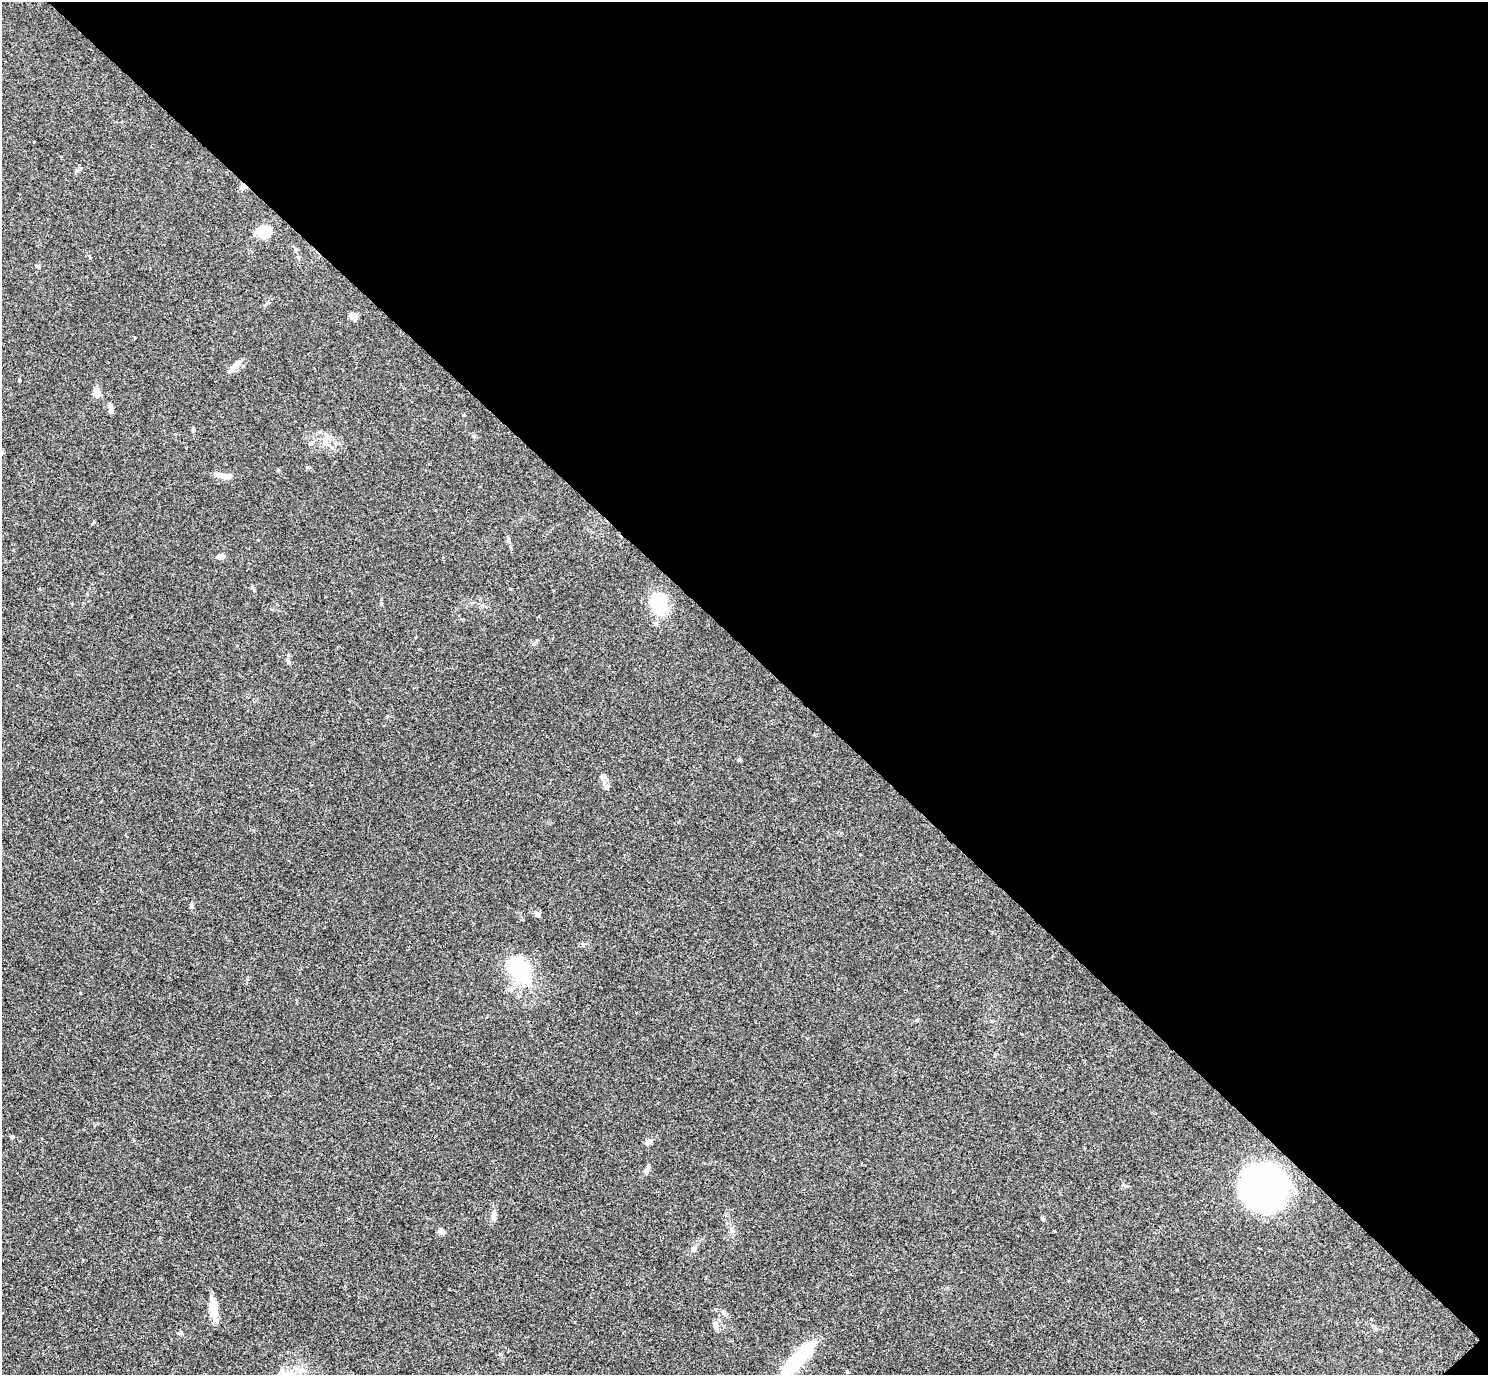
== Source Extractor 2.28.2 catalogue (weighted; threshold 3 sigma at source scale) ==
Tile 8 of 4 x 4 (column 4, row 2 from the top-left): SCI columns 4500-5985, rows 2944-4316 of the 6029 x 6028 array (HDU 1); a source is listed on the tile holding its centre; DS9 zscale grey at full resolution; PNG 1490 x 1377 px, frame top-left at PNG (2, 2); no overlay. Shown black and unused: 47% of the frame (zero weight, under 3 of 4 exposures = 5% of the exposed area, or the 3 px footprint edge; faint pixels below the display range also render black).
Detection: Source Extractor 2.28.2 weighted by HDU 2 'WHT'; one run over the whole footprint, this tile lists its part. Background 0.0522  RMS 0.0045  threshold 0.0202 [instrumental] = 3 sigma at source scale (4.5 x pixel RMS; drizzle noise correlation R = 1.50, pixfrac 1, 0.05/0.05 arcsec/px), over >= 5 px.
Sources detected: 42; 5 inside a brighter object's white glare — not listed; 2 inside a brighter listed object's ellipse — not listed separately; the other 35 listed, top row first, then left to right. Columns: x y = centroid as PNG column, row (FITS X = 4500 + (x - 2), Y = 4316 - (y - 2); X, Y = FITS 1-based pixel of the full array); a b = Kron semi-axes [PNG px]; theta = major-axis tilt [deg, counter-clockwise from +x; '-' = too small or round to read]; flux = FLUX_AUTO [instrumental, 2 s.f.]
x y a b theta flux
243 187 9 7 22 1.5
265 231 17 13 4 8.8
298 258 6 4 72 0.54
37 266 5 5 - 0.61
353 317 7 6 - 3.7
236 365 14 7 47 2.6
97 393 8 6 -82 5.3
111 411 7 6 - 1.1
193 430 5 4 - 0.72
311 443 6 5 - 0.83
224 476 23 6 -8 3.6
221 556 8 5 10 2.7
659 604 22 16 -70 20
288 655 5 4 - 0.51
289 662 5 5 - 0.72
739 759 4 4 - 0.66
603 776 6 6 - 1
606 787 8 5 38 1.1
101 801 3 2 - 0.34
191 905 7 5 -77 0.8
537 914 7 6 - 1.4
583 944 6 4 -19 0.61
515 968 43 25 -41 28
12 1137 4 4 - 0.81
649 1141 10 6 31 1.8
646 1171 10 5 73 1.7
1261 1186 47 36 -6 110
494 1215 13 6 74 1.8
442 1231 12 5 -36 1.3
693 1249 9 6 44 1.5
724 1312 9 5 -49 1.1
215 1313 16 11 -65 4.2
715 1326 11 5 -78 1.4
181 1333 6 5 - 0.81
801 1355 35 11 46 32
Overlapping masked pixels (flux is a lower limit): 1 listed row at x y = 243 187
Isophote crosses this tile's border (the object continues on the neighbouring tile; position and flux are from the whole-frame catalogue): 1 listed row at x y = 801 1355
Unlisted compact peaks at least as high as the median listed source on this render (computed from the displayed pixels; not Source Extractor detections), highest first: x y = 254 590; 381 603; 1042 1219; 534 644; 917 1020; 19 380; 278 470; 1126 1186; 80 993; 307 467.